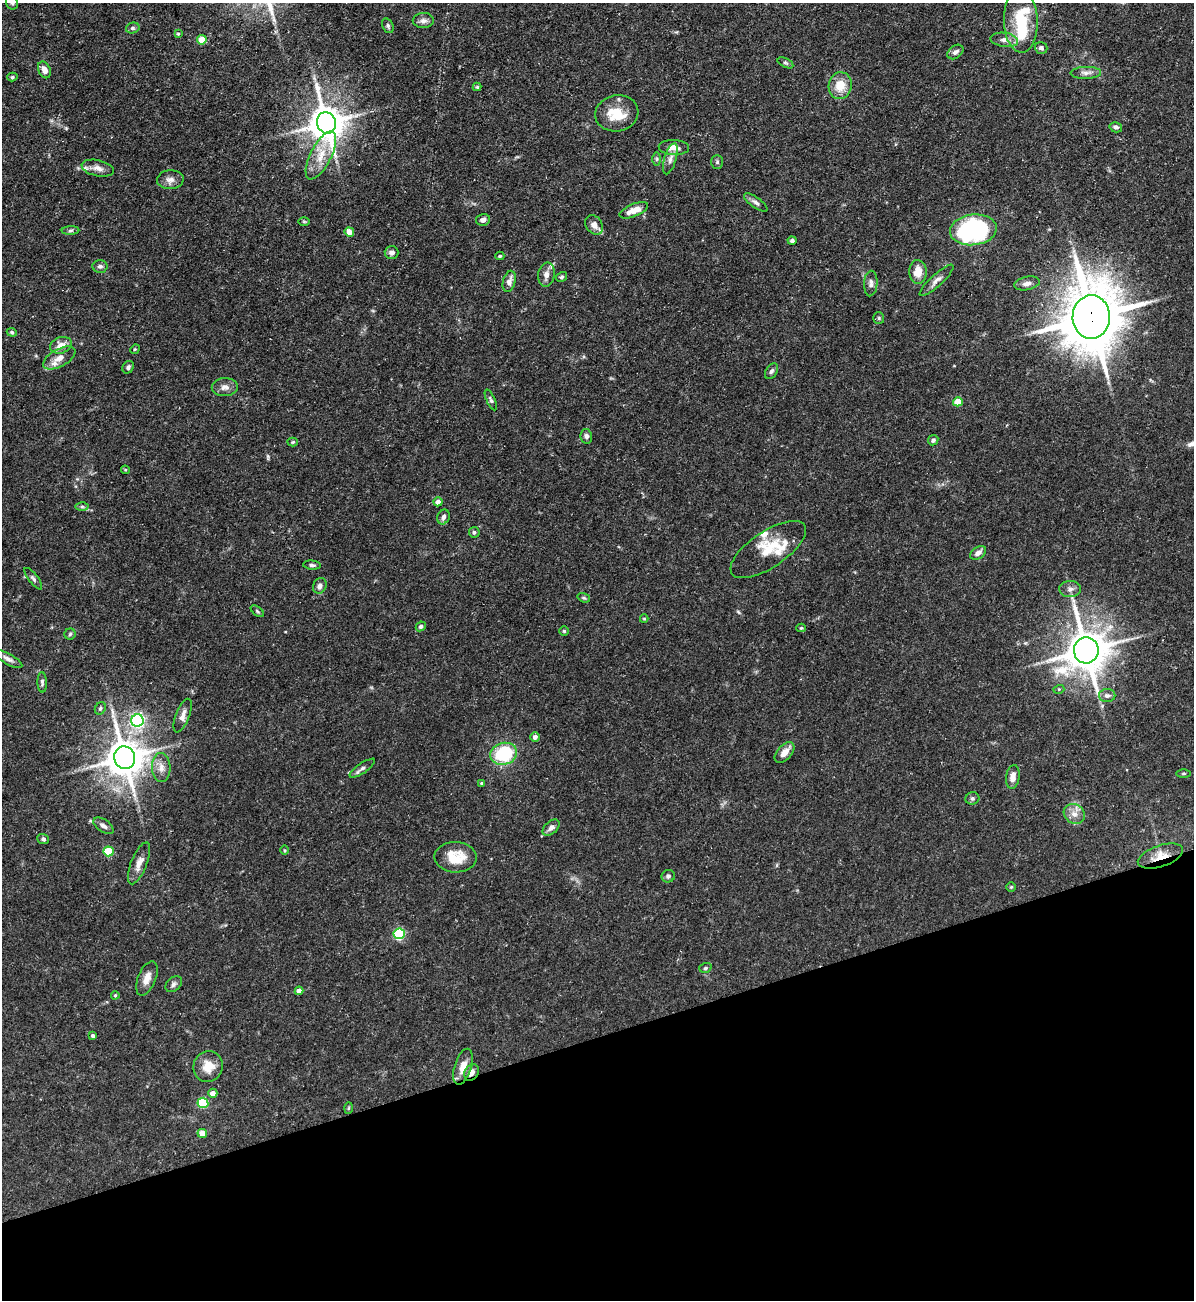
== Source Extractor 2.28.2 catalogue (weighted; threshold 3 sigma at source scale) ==
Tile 14 of 4 x 4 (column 2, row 4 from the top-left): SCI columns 1334-2525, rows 1-1298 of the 5172 x 5191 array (HDU 1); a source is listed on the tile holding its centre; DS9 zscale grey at full resolution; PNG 1196 x 1302 px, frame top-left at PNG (2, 3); each listed source drawn as its Kron ellipse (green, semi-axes under 4 px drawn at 4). Shown black and unused: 20% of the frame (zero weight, under 3 of 5 exposures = <1% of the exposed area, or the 3 px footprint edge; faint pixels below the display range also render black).
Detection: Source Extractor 2.28.2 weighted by HDU 2 'WHT'; one run over the whole footprint, this tile lists its part. Background 0.0757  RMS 0.0041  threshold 0.0185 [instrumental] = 3 sigma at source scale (4.5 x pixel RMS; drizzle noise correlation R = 1.50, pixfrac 1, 0.05/0.05 arcsec/px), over >= 5 px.
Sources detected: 127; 1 inside a brighter object's white glare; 1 long thin detection or spike segment (spike, bleed or trail) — neither listed nor drawn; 5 inside a brighter listed object's ellipse — not listed separately; the other 120 listed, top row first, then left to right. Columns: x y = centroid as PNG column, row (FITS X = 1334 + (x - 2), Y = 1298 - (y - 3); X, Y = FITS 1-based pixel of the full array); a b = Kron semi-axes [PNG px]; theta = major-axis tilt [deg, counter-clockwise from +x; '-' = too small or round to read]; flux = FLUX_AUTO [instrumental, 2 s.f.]
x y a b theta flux
12 3 7 6 - 0.9
423 21 11 7 1 1.8
1021 21 31 17 -88 20
388 26 7 5 -66 0.89
133 28 7 5 14 0.83
178 34 4 3 - 0.41
202 40 5 5 - 8.7
1004 40 14 7 -7 2.3
1041 48 6 6 - 1.3
955 52 9 6 37 1.6
785 63 8 4 -26 0.8
44 70 9 6 -66 2.9
1086 73 15 6 2 2.1
12 77 5 4 - 0.65
840 86 13 11 78 7.2
477 87 4 4 - 0.6
617 113 21 18 11 11
326 123 11 9 -74 990
1116 127 6 5 - 1.1
674 147 15 7 -2 3.4
321 155 26 10 63 8.1
657 159 7 4 90 0.74
670 159 16 6 73 2.1
717 162 7 5 -90 0.76
98 168 16 8 -12 2.8
170 180 13 9 4 2.6
756 202 14 5 -36 1.5
634 210 15 6 22 5.2
483 220 7 5 12 1.8
304 222 6 4 -1 0.49
594 225 10 8 -54 2.5
973 230 23 15 7 70
71 231 9 4 1 0.75
349 232 5 4 - 3.7
792 241 4 4 - 0.95
392 252 7 6 - 1.8
500 256 4 4 - 0.56
100 266 7 6 - 1.3
918 272 12 8 -86 5.6
546 275 12 8 82 2.7
561 277 6 4 32 0.67
936 280 22 6 42 2.4
509 281 11 6 75 2.6
1027 283 13 6 11 2
871 284 13 6 86 1.9
1091 317 22 18 89 2400
879 318 6 5 - 0.64
12 332 5 4 - 0.61
61 345 11 8 17 3.5
135 349 5 4 - 0.43
59 358 18 8 29 4
128 367 6 5 - 1
772 371 9 5 57 1.1
225 387 13 9 2 2.4
491 400 11 4 -66 0.92
958 402 5 4 - 9.3
586 436 7 6 - 1.4
933 440 5 5 - 1.1
293 442 5 4 - 0.51
125 470 4 4 - 0.45
438 502 4 4 - 2.8
82 506 6 4 -1 0.77
443 517 8 6 67 1.3
474 532 5 5 - 0.71
768 549 44 18 34 12
978 553 9 5 35 1.9
312 565 9 4 -5 0.98
33 579 13 4 -52 1.1
320 586 8 6 64 1.9
1070 589 11 8 2 1.9
584 598 6 4 -19 0.58
257 611 7 4 -36 0.61
644 619 4 4 - 0.44
421 626 5 4 - 0.89
801 628 5 4 - 0.47
564 631 4 4 - 0.61
70 634 6 5 - 0.73
1086 650 13 12 - 1300
8 659 16 5 -30 1.7
42 682 10 4 -88 1
1059 689 5 3 - 0.42
1107 696 8 6 1 1.5
100 708 6 5 - 0.79
183 716 18 7 69 2.7
137 721 6 6 - 74
535 737 5 4 - 1.7
784 752 12 7 48 3
504 754 13 11 17 24
125 758 11 10 - 1100
161 768 14 9 -87 3.3
362 768 15 5 34 1.4
1183 773 7 3 0 0.55
1013 777 12 6 83 3.5
482 783 4 3 - 0.5
972 798 7 6 - 0.85
1074 814 11 9 -38 3.2
103 826 11 6 -35 1.7
551 828 10 6 42 1.7
43 839 6 5 - 0.9
284 850 4 3 - 0.41
108 851 5 5 - 16
1160 856 23 10 18 6.7
456 857 21 15 -2 9.8
139 863 22 8 68 3.7
668 876 7 6 - 0.99
1011 887 4 4 - 0.46
399 934 5 5 - 41
705 968 6 4 18 0.71
147 978 18 9 68 3.9
174 984 9 6 43 1.3
299 991 4 4 - 2.7
115 995 4 3 - 0.48
93 1036 4 3 - 1.1
208 1066 15 14 - 6.3
463 1067 18 8 72 4.9
472 1072 9 7 62 2.6
213 1093 4 4 - 2.5
203 1103 5 5 - 27
348 1108 6 4 88 0.45
202 1133 5 4 - 5.3
Overlapping masked pixels (flux is a lower limit): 3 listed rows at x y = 1091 317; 1160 856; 472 1072
Isophote crosses this tile's border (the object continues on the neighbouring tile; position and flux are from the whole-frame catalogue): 1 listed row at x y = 12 3